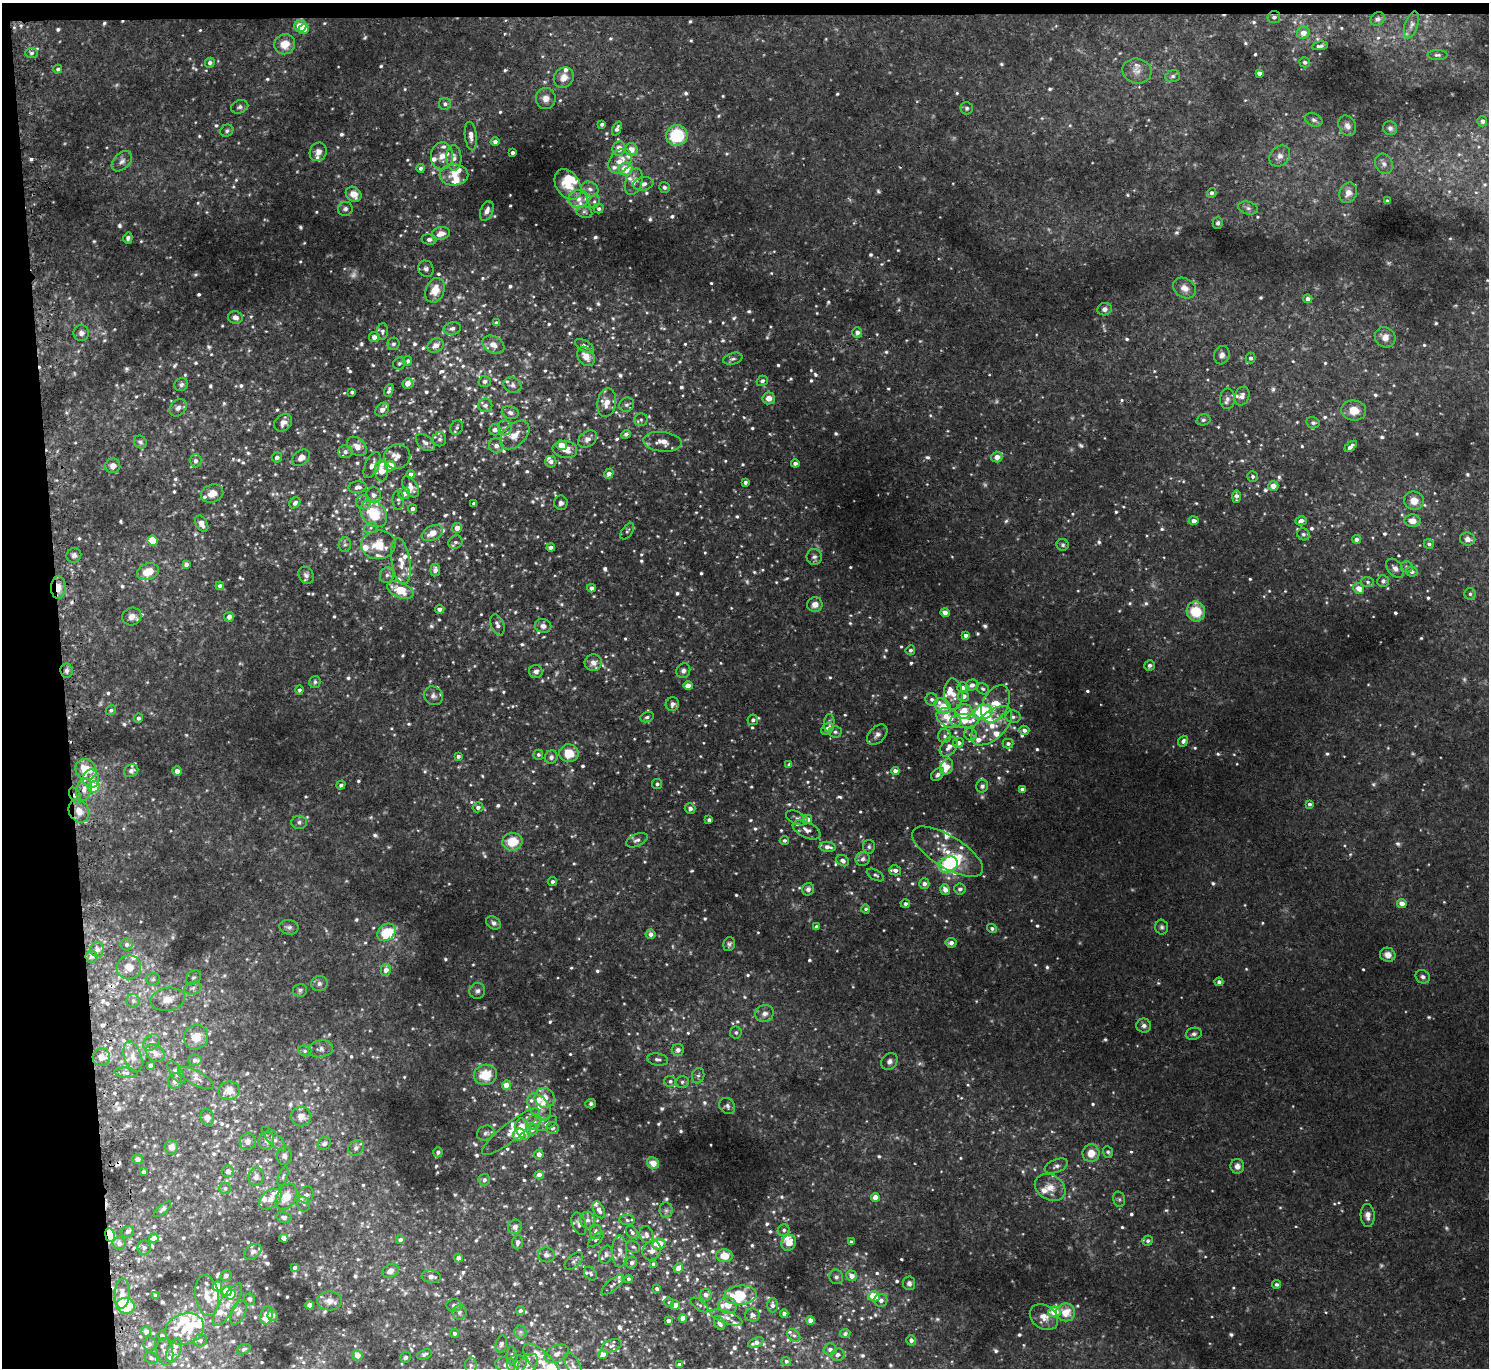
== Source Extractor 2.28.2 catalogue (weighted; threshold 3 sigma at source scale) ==
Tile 1 of 3 x 3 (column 1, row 1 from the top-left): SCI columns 27-1513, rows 2864-4229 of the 4513 x 4444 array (HDU 1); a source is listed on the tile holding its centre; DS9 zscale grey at full resolution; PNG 1491 x 1370 px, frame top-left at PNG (2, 3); each listed source drawn as its Kron ellipse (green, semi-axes under 4 px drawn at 4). Shown black and unused: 5% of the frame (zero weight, under 2 of 3 exposures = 3% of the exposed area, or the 3 px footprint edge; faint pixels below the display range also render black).
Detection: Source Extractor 2.28.2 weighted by HDU 2 'WHT'; one run over the whole footprint, this tile lists its part. Background 0.0532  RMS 0.01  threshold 0.045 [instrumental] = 3 sigma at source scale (4.5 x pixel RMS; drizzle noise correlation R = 1.50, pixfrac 1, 0.05/0.05 arcsec/px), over >= 5 px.
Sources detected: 1357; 31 too faint to see at this stretch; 2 inside a brighter object's white glare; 5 cosmic-ray / hot-pixel residue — neither listed nor drawn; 115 inside a brighter listed object's ellipse — not listed separately; of the other 1204, all 500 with FLUX_AUTO >= 2.26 (the completeness limit of this list) listed and drawn (704 fainter detections not listed), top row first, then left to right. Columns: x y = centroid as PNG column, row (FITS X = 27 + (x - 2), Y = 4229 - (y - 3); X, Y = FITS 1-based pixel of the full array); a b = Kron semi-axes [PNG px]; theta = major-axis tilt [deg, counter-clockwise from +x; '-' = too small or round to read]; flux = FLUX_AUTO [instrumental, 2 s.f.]
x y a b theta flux
1274 17 6 6 - 3.9
1378 19 7 6 - 3.3
1411 25 14 6 71 5
300 26 6 6 - 16
304 29 5 4 - 20
1303 33 6 6 - 9.3
285 44 10 10 - 15
1320 46 8 4 9 3
31 53 6 5 - 2.4
1437 55 10 5 0 2.6
1305 62 5 5 - 3.1
210 63 5 4 - 3.5
58 69 4 4 - 2.6
1137 71 15 12 -15 8.6
1259 73 4 4 - 5.1
1173 76 7 5 16 2.9
564 78 11 9 51 9.9
546 99 10 10 - 7.2
445 104 6 6 - 3
240 107 9 6 18 3.1
967 108 6 6 - 2.3
1314 120 9 6 -24 2.9
1482 121 5 5 - 3.8
602 124 4 3 - 2.9
1347 126 10 8 -64 5.2
617 128 7 4 67 3.8
1390 128 7 6 - 3
227 131 7 5 31 2.3
677 135 11 10 - 55
471 136 14 6 -84 6.7
495 142 4 4 - 3.7
619 148 7 6 - 8.7
631 149 6 6 - 8.4
318 152 9 8 - 6.1
512 153 4 3 - 3.1
442 156 13 11 87 11
1280 156 11 9 46 6.8
454 158 13 7 -88 7.3
122 161 12 8 45 5.2
620 161 13 10 50 12
1384 164 10 8 -65 5.4
421 168 4 4 - 2.7
626 169 7 6 - 20
454 175 14 10 1 12
634 182 13 8 70 7.8
643 184 10 6 9 5.4
568 185 17 11 -57 21
664 187 5 5 - 2.7
590 189 9 7 -23 4.5
1212 193 5 4 - 2.7
1348 193 10 8 64 9.6
354 194 8 7 - 11
578 199 10 9 - 8.5
594 201 7 5 68 2.4
1387 201 4 3 - 3.2
1248 208 10 6 -15 3.7
345 209 7 7 - 3.1
599 209 5 5 - 2.7
487 211 10 6 67 6.5
584 212 8 6 -17 2.7
1218 223 6 5 - 2.4
441 233 9 6 14 8.7
128 238 6 4 74 2.9
429 239 7 5 -6 3.3
426 269 8 7 - 3.6
1184 288 12 9 -34 8.8
435 290 13 9 68 18
1308 299 4 4 - 4.6
1105 309 7 6 - 4.3
235 317 7 6 - 5.2
497 323 4 4 - 5.1
452 328 9 6 15 4.1
382 331 8 5 86 2.8
81 333 8 7 - 4.9
857 333 5 5 - 4.8
374 337 5 5 - 5.3
1385 337 11 9 -42 8.8
393 344 6 6 - 2.5
436 345 9 6 30 7
493 345 11 8 -28 9.1
585 346 10 5 -31 4.8
1222 355 9 7 73 5
586 356 10 7 -53 12
1250 358 5 5 - 3.5
733 359 10 5 16 2.9
408 361 5 4 - 2.9
399 363 6 6 - 2.3
485 381 6 5 - 3
762 381 5 5 - 3.8
408 383 5 5 - 8.8
181 385 7 6 - 2.9
512 385 9 7 -23 4.5
389 390 7 3 70 3
352 392 4 4 - 3
1242 396 9 7 70 5.6
769 398 6 6 - 7.7
1227 399 10 7 89 4.7
607 403 14 9 80 11
485 405 7 6 - 4.2
627 405 8 7 - 3.4
178 408 10 7 46 4.4
382 410 7 6 - 5.7
1354 410 12 10 -5 14
510 413 8 6 -16 4.1
641 420 6 6 - 2.3
1203 420 7 5 15 2.3
283 423 10 7 39 6.3
1313 423 7 5 -13 3.1
457 427 7 6 - 2.9
505 427 7 7 - 3.5
495 430 6 5 - 5.8
626 434 5 4 - 2.5
515 435 17 11 43 13
440 439 7 6 - 2.6
588 439 10 7 38 6.6
140 442 7 6 - 2.7
662 442 19 10 -5 12
425 443 11 6 -39 4.4
496 445 7 7 - 4.8
561 445 5 4 - 16
357 446 11 8 -44 8.9
1351 446 7 3 41 4.5
565 449 12 8 -8 13
345 452 7 6 - 3.9
277 457 5 5 - 3.7
397 457 13 12 - 7.2
997 457 5 5 - 7.7
301 458 10 7 39 7.3
196 461 6 6 - 3.2
551 462 6 5 - 4.6
795 463 4 3 - 2.8
372 465 14 7 66 8.6
113 466 7 7 - 6.3
390 466 5 5 - 19
382 471 11 6 -87 19
410 474 4 4 - 4.8
609 474 5 4 - 5.8
1253 476 5 5 - 2.4
745 482 4 3 - 3.1
1273 486 5 5 - 7.7
357 487 9 6 6 5.3
411 487 12 6 -58 7.4
212 493 11 9 18 10
404 494 6 5 - 6.4
373 495 8 7 - 4.3
1236 496 6 4 88 5.4
398 500 10 6 -88 2.8
1414 501 10 9 - 11
363 502 7 7 - 3.9
295 503 6 4 45 3.2
474 503 4 3 - 3.2
561 503 7 6 - 3.6
412 509 4 4 - 4.3
374 514 15 11 -46 40
1194 521 5 4 - 7
1301 521 6 4 15 4.9
1413 521 8 6 -3 8.8
202 524 9 5 -60 5.5
371 528 7 5 21 2.5
457 528 5 5 - 8.5
627 531 9 5 55 2.5
432 533 11 7 26 11
1303 534 6 5 - 2.3
1356 539 4 4 - 5.1
1468 539 8 6 -11 6
153 540 5 5 - 29
455 542 7 6 - 3.5
1429 544 5 5 - 3
345 545 7 6 - 2.9
378 545 17 14 6 24
1063 545 6 6 - 2.3
551 548 4 4 - 6.4
74 555 7 7 - 3.6
814 557 8 7 - 3.7
401 561 23 9 -81 15
186 564 4 4 - 3.6
1407 567 6 5 - 2.6
1395 568 11 7 -49 5.2
435 570 6 4 84 5.2
148 572 11 8 20 20
1412 572 6 5 - 3.9
306 575 9 7 -60 3.9
387 575 8 6 61 3.9
1383 581 6 6 - 2.9
1367 582 6 5 - 2.4
220 586 4 4 - 3.4
58 587 11 7 88 11
591 588 4 4 - 4.5
1359 588 6 5 - 11
400 590 14 8 -23 26
1470 594 6 5 - 2.6
815 605 8 7 - 7.4
440 609 5 4 - 5.5
1196 611 10 9 - 32
945 613 5 4 - 7
132 616 10 8 21 7.1
229 617 5 5 - 5.9
497 625 11 6 -69 5.6
543 626 8 7 - 5.4
965 635 4 4 - 4.1
910 650 5 4 - 2.6
593 663 8 8 - 7.9
1150 666 5 5 - 3.2
67 671 7 6 - 3.4
683 671 7 7 - 3.9
536 672 7 6 - 4.6
315 682 6 5 - 2.4
972 685 6 5 - 5.6
688 686 4 4 - 11
963 688 6 5 - 7.1
983 689 7 5 -34 2.6
299 690 4 4 - 2.3
953 694 16 9 -86 12
433 696 10 8 -44 4.6
963 696 5 5 - 7.7
932 699 6 6 - 3.3
672 704 7 6 - 4.2
996 704 20 12 62 24
943 706 9 6 -36 20
111 710 5 4 - 2.4
964 711 9 7 -5 20
983 712 9 7 16 100
647 717 7 5 18 2.4
1013 717 7 6 - 3.3
138 718 5 4 - 3
949 718 13 9 -27 24
753 720 5 5 - 3.2
964 721 14 6 -1 17
829 723 9 5 84 2.9
992 726 25 13 43 24
827 729 7 5 37 7.7
1024 730 5 4 - 4.7
835 732 6 5 - 2.4
970 734 6 6 - 2.8
877 735 12 8 46 4.9
944 736 7 6 - 3.3
1183 741 5 5 - 4.1
958 743 5 5 - 5.3
1008 744 5 4 - 3.3
949 747 11 7 51 6.6
569 753 9 9 - 21
538 755 5 5 - 2.3
458 756 4 4 - 3
551 757 7 6 - 3.5
789 764 4 3 - 2.6
947 767 8 6 65 12
86 769 11 10 - 35
131 771 7 6 - 4.2
177 771 4 4 - 6.4
895 771 4 4 - 7.4
937 775 7 5 47 3
91 779 9 8 - 6.2
657 784 5 5 - 2.4
341 785 5 4 - 2.5
982 786 6 6 - 2.8
94 787 6 5 - 40
84 789 11 7 75 9
1022 789 4 4 - 4.1
75 795 8 5 -62 4.8
1310 804 4 4 - 3
478 807 5 5 - 3.8
690 808 5 5 - 3.5
79 811 12 9 -60 12
797 818 11 6 -23 3.3
807 819 5 4 - 9.7
709 820 4 3 - 3.7
299 822 7 6 - 3.3
807 830 15 8 -26 6.9
637 840 11 6 23 3.8
784 840 4 4 - 2.5
512 842 10 9 - 26
827 847 8 5 -6 5.9
869 847 7 6 - 2.3
948 852 40 16 -32 34
863 859 7 7 - 4.1
843 861 7 5 -30 4.3
948 865 10 7 26 120
895 870 6 5 - 5.6
875 875 9 5 -29 3
552 881 4 4 - 2.6
924 884 5 5 - 4.7
808 889 6 5 - 4.5
960 889 6 5 - 3.7
945 890 5 4 - 8.5
905 904 5 4 - 3.4
1402 904 5 4 - 9.3
866 909 4 4 - 2.3
493 923 8 6 -34 3.4
289 927 9 7 -10 4
816 927 4 4 - 2.4
1162 927 7 6 - 2.7
992 928 5 4 - 2.6
386 932 10 7 40 43
651 934 5 5 - 4.8
951 943 5 5 - 5.3
729 944 7 5 73 2.6
126 945 6 6 - 3
97 950 7 6 - 4
1388 955 8 7 - 8
91 956 6 6 - 2.3
129 967 12 12 - 14
386 970 6 5 - 6.2
193 977 8 6 41 2.9
1423 977 7 6 - 3
153 979 7 6 - 2.6
1219 982 4 4 - 3.6
319 984 8 7 - 3.8
193 988 8 6 17 3.6
300 990 7 6 - 2.3
477 991 8 7 - 3.7
168 999 17 11 11 13
133 1001 7 6 - 2.8
765 1013 9 8 - 6
1144 1026 7 7 - 4.3
736 1032 6 6 - 2.6
1194 1034 8 6 17 2.9
196 1037 12 12 - 14
151 1042 9 6 45 3.6
321 1049 12 8 9 5.4
678 1050 6 6 - 4.1
305 1051 7 5 -15 2.3
155 1053 10 7 -41 6.1
101 1057 9 8 - 6.7
133 1057 16 8 -72 8.8
657 1059 10 6 -10 3.8
195 1060 7 5 -3 3.7
889 1061 9 7 47 4.3
150 1066 4 3 - 2.4
176 1072 13 6 -58 3.6
126 1073 12 5 -5 3.1
485 1075 11 10 - 25
698 1076 8 6 74 2.8
196 1078 19 7 -28 5.7
175 1081 8 7 - 4.4
670 1081 6 5 - 2.6
682 1082 6 5 - 2.7
506 1085 4 4 - 14
229 1091 10 9 - 12
545 1098 10 9 - 11
591 1104 5 5 - 2.6
727 1106 9 7 -48 3.2
539 1107 15 9 -54 11
301 1116 10 10 - 9.3
207 1117 8 6 -77 4.5
534 1122 8 7 - 5.8
547 1124 11 5 29 3.9
552 1128 6 6 - 5
523 1129 11 7 -69 16
532 1129 6 6 - 6.1
511 1132 36 9 38 15
486 1133 9 7 21 3.5
519 1134 6 6 - 31
274 1139 16 6 -45 4.9
266 1141 9 7 74 4.5
248 1142 8 8 - 5.2
324 1143 7 6 - 3.7
171 1147 7 7 - 6.1
356 1148 9 7 45 4.7
438 1152 5 4 - 3
1108 1152 6 5 - 2.4
1091 1153 9 8 - 14
539 1154 5 4 - 5.3
284 1156 9 7 86 3.8
138 1159 5 5 - 3.1
653 1163 6 5 - 13
1056 1166 12 6 22 4.3
1237 1166 7 7 - 5.9
228 1171 6 6 - 5.6
143 1172 4 3 - 3.6
539 1175 5 4 - 8
283 1176 10 4 72 2.3
256 1177 9 7 80 4.7
484 1180 6 5 - 3.2
1050 1187 16 12 -31 14
225 1188 6 6 - 2.6
306 1195 9 7 63 4.4
286 1197 14 9 61 16
875 1197 4 4 - 11
270 1199 13 8 39 8.2
1119 1199 8 6 -75 2.5
304 1204 7 6 - 2.5
163 1209 11 4 42 3
599 1210 9 5 -63 4.4
666 1210 8 6 -89 3
1368 1215 11 7 -87 6
284 1217 7 5 -15 3.8
587 1220 8 7 - 4.4
627 1220 7 5 -8 2.3
579 1224 11 7 -71 4.3
515 1227 7 7 - 5.2
784 1230 6 5 - 2.7
128 1231 6 5 - 3.7
596 1232 7 6 - 3.9
632 1232 7 5 -49 2.6
110 1235 7 4 -82 48
646 1235 9 7 -73 4.6
154 1238 5 4 - 8.3
284 1238 5 4 - 3.8
596 1239 10 4 45 2.3
400 1240 4 4 - 3.6
1148 1241 5 5 - 2.3
518 1242 7 5 88 3.9
851 1242 4 3 - 3.1
119 1243 6 6 - 4.7
789 1243 8 7 - 13
659 1244 7 5 6 18
144 1247 7 6 - 2.7
633 1247 7 5 -26 2.6
652 1250 10 9 - 6.4
620 1251 16 7 89 6.4
253 1252 10 6 38 3.7
546 1255 8 7 - 4.1
606 1255 9 6 76 3.5
724 1256 8 6 -6 20
458 1258 4 4 - 7.2
574 1261 11 6 41 3.4
631 1263 6 5 - 3.4
654 1264 4 4 - 3.7
295 1268 4 3 - 2.7
678 1268 5 4 - 8.5
390 1271 8 6 31 7.6
591 1274 7 5 -50 2.5
226 1276 5 5 - 2.9
851 1276 5 5 - 7.4
431 1277 9 6 -7 5.5
836 1277 7 7 - 3
628 1279 4 4 - 2.7
909 1283 7 6 - 3.7
1277 1284 4 4 - 2.6
613 1285 14 5 41 4.3
217 1286 5 4 - 17
657 1289 4 3 - 2.6
227 1291 5 4 - 24
122 1294 15 7 87 8.7
155 1295 4 3 - 2.8
231 1295 5 4 - 20
706 1295 6 6 - 4.3
740 1295 16 9 4 42
207 1296 20 11 -81 16
874 1296 6 5 - 29
250 1299 6 5 - 2.6
881 1300 6 6 - 4.6
329 1301 12 9 -2 9.2
669 1302 5 4 - 2.3
228 1305 24 8 59 14
309 1305 4 4 - 4.1
454 1305 7 6 - 3.3
675 1305 5 4 - 9.8
699 1305 10 5 -37 2.6
728 1305 9 8 - 12
772 1305 7 5 90 4.3
126 1306 9 7 -19 56
520 1311 5 4 - 2.6
459 1312 7 7 - 3.5
1054 1312 6 5 - 25
1066 1312 9 9 - 18
238 1313 12 7 64 5.8
784 1314 4 4 - 3.7
267 1315 9 6 78 21
273 1315 6 5 - 3.8
752 1315 7 6 - 3.4
726 1317 17 6 -19 6.1
1044 1317 15 11 -35 12
683 1318 4 4 - 11
810 1320 4 4 - 8.7
668 1321 4 3 - 3.6
719 1323 7 5 -63 5.4
185 1329 20 15 18 24
146 1332 5 4 - 4.7
520 1332 6 6 - 2.4
455 1333 4 4 - 3.3
845 1334 5 4 - 3
794 1335 7 5 -46 2.9
162 1336 5 4 - 3
200 1340 7 6 - 2.9
911 1340 5 5 - 4.1
756 1343 8 4 20 4.8
149 1344 6 6 - 2.6
501 1344 8 5 76 2.8
612 1346 10 6 19 3.4
244 1349 7 5 23 2.4
830 1349 6 6 - 4.3
174 1350 12 6 65 5.9
165 1352 14 8 -79 6.6
424 1354 8 5 19 2.5
557 1354 13 8 26 6.2
603 1354 5 4 - 9.8
357 1355 5 5 - 11
512 1355 9 5 -82 3.2
838 1355 7 6 - 4.8
405 1357 5 5 - 2.7
151 1358 7 5 -29 2.9
786 1361 5 4 - 2.4
542 1363 24 10 -45 16
517 1364 10 8 15 6
528 1364 12 8 46 8.3
679 1364 3 3 - 3
471 1365 8 6 -90 2.8
505 1365 10 7 -5 5.9
573 1365 13 6 -62 4.6
Overlapping masked pixels (flux is a lower limit): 6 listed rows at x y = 1274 17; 58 587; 86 769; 91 779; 75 795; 110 1235
Isophote crosses this tile's border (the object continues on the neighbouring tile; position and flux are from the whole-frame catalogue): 1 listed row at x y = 542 1363